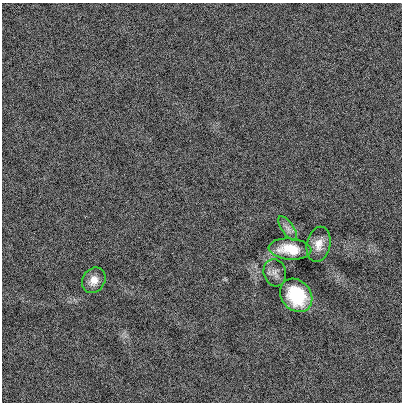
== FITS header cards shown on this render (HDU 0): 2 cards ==
NAXIS1  =                  400
NAXIS2  =                  400

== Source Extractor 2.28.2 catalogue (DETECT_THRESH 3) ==
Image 400 x 400 px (HDU 0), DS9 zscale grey, 1 PNG px = 1 image px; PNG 404 x 404 px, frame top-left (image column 1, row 400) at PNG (2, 3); each listed source drawn as its Kron ellipse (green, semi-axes under 4 px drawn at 4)
Background 0.00152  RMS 0.2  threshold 0.609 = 3 sigma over >= 5 px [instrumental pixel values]
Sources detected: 6; all 6 listed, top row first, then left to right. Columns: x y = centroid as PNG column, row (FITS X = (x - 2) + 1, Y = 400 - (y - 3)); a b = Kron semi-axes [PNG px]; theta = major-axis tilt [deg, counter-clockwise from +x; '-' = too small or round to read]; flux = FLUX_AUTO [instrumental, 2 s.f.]
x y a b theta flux
288 228 14 6 -56 69
319 244 18 12 77 150
290 249 21 10 -5 360
275 273 14 11 -74 78
94 280 13 11 58 140
296 295 18 14 -50 660